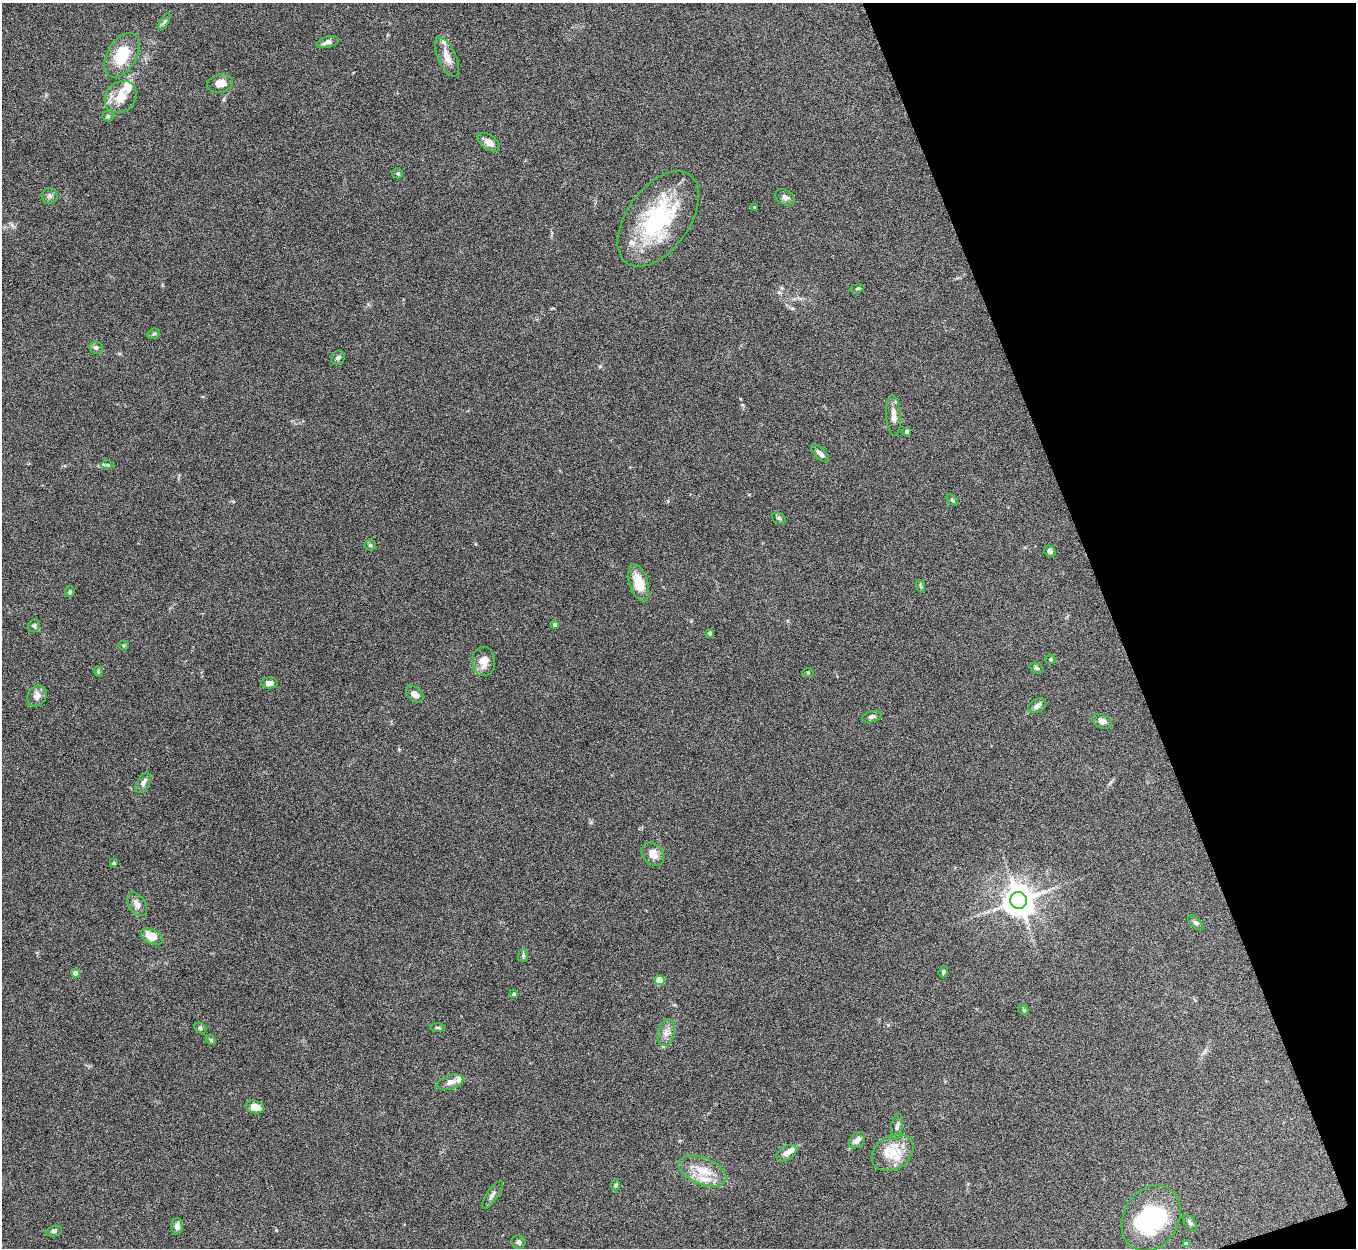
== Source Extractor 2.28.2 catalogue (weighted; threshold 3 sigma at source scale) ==
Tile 12 of 4 x 4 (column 4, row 3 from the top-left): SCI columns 4068-5421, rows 1397-2642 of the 5425 x 5409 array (HDU 1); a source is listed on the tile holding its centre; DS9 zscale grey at full resolution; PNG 1358 x 1250 px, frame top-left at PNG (2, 3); each listed source drawn as its Kron ellipse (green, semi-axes under 4 px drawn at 4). Shown black and unused: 18% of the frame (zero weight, under 5 of 10 exposures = <1% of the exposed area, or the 3 px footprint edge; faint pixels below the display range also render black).
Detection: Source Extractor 2.28.2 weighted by HDU 2 'WHT'; one run over the whole footprint, this tile lists its part. Background 0.161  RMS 0.0059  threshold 0.0242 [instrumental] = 3 sigma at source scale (4.09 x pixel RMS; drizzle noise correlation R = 1.36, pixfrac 0.8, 0.05/0.05 arcsec/px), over >= 5 px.
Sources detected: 85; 1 inside a brighter object's white glare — neither listed nor drawn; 9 inside a brighter listed object's ellipse — not listed separately; the other 75 listed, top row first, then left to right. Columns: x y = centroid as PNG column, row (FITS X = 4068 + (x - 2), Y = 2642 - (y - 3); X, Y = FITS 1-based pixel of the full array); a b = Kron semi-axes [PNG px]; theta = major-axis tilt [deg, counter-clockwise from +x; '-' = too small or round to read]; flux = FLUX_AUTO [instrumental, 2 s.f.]
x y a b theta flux
164 22 9 4 60 1.1
328 42 11 5 15 2.1
122 55 24 14 60 18
447 57 21 8 -65 5.6
220 83 13 9 12 4.7
120 97 17 14 46 9
108 116 5 5 - 0.9
489 142 13 7 -35 4
398 173 5 5 - 0.78
49 196 8 7 - 1.7
785 197 10 7 -31 2
755 207 3 3 - 0.48
658 219 54 31 54 58
857 288 7 3 10 0.6
154 334 6 5 - 0.85
96 348 7 6 - 1.6
338 358 7 6 - 1.6
894 415 20 7 -87 4.2
907 431 4 4 - 2
820 453 11 5 -44 2.3
107 465 6 4 -1 0.81
952 500 6 4 -45 0.66
779 518 7 5 -22 0.91
370 545 5 5 - 0.89
1050 551 6 5 - 1.3
639 583 19 9 -73 12
920 586 6 4 -71 0.66
70 592 5 5 - 0.72
555 625 4 4 - 2
34 626 6 5 - 1
710 633 4 4 - 1.3
123 645 5 4 - 0.68
1051 659 5 4 - 0.65
484 661 14 11 90 6.4
1037 668 7 5 -19 1.1
98 672 5 4 - 0.71
808 672 6 4 -1 0.55
270 683 8 5 -2 3.1
415 694 10 7 -40 3.3
37 696 11 9 57 3.9
1037 706 9 6 31 2.3
872 717 10 5 14 1.3
1102 721 10 6 -24 2.7
143 783 11 6 59 2.3
653 854 13 9 -47 5.2
114 863 4 4 - 1
1019 900 8 8 - 950
137 904 13 8 -56 3.4
1196 923 9 4 -45 1.2
152 937 12 7 -26 7.7
523 955 6 5 - 0.93
943 972 6 4 68 0.98
75 973 4 4 - 3.9
660 980 5 5 - 15
514 994 4 3 - 0.64
1024 1010 6 4 -45 0.73
437 1027 7 3 -1 0.9
200 1028 6 5 - 0.98
666 1033 13 8 76 3.7
211 1040 6 4 -47 0.72
450 1082 14 7 18 3.2
255 1107 9 6 -14 6.3
897 1127 13 5 81 1.8
857 1140 9 6 46 2.9
786 1153 11 7 32 3.4
893 1153 22 16 32 13
702 1171 25 13 -23 12
616 1185 6 4 88 0.68
492 1195 16 5 56 2.1
1151 1218 34 27 59 50
1190 1223 9 5 -52 1.3
177 1226 8 6 89 2.8
54 1231 8 5 16 1.2
519 1242 7 6 - 1.4
1186 1244 4 4 - 2